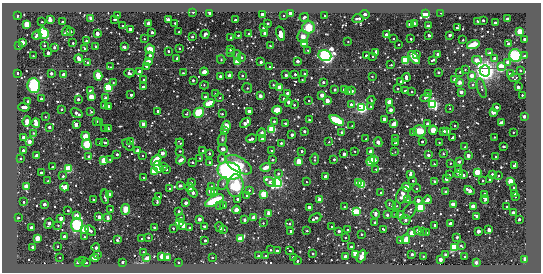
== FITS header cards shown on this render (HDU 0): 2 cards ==
NAXIS1  =                  539 / length of data axis 1
NAXIS2  =                  270 / length of data axis 2

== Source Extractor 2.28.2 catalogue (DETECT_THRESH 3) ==
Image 539 x 270 px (HDU 0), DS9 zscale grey, 1 PNG px = 1 image px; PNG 543 x 274 px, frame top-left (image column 1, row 270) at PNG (2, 3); each listed source drawn as its Kron ellipse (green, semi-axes under 4 px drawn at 4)
Background -108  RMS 210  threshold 639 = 3 sigma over >= 5 px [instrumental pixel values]
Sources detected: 571; of the 571, the 500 brightest by FLUX_AUTO listed and drawn (71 fainter detections omitted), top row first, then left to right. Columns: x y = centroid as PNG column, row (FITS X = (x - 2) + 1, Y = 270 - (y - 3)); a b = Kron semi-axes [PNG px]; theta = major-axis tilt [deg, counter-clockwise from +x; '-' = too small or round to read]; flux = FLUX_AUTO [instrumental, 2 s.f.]
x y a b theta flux
193 12 3 2 - 2.4e+04
210 13 3 3 - 3.2e+05
441 13 2 2 - 1.2e+04
262 14 3 3 - 1.4e+05
291 14 3 3 - 6.4e+05
365 14 5 3 - 1.2e+05
426 14 3 3 - 7.8e+06
117 15 3 2 - 1.7e+04
17 16 3 3 - 9.2e+04
283 16 3 2 - 1.3e+04
325 16 3 2 - 2.3e+04
304 17 4 3 - 5.4e+04
91 18 4 3 - 3.3e+04
358 18 6 3 9 6.0e+04
115 19 3 2 - 2.6e+04
507 19 3 3 - 3.2e+05
50 20 3 3 - 6.0e+05
168 20 3 3 - 6.1e+05
235 20 3 3 - 5.8e+04
483 20 3 2 - 2.1e+04
478 21 3 3 - 2.2e+04
42 22 3 2 - 1.7e+04
62 22 3 3 - 8.0e+04
149 23 3 3 - 4.6e+05
175 23 3 3 - 3.5e+04
268 23 3 3 - 7.9e+04
414 23 3 3 - 8.0e+04
495 23 3 3 - 2.7e+05
27 24 3 3 - 2.5e+06
410 24 3 3 - 3.9e+05
123 26 2 2 - 1.5e+04
428 26 3 3 - 5.3e+04
263 28 3 2 - 2.2e+04
308 28 6 6 - 2.7e+05
457 28 3 2 - 5.6e+04
130 29 3 3 - 3.1e+05
66 31 5 3 - 8.5e+04
70 31 3 3 - 1.0e+05
152 32 3 3 - 1.0e+05
179 32 3 2 - 1.4e+04
520 32 3 3 - 3.4e+06
44 33 6 5 - 3.7e+05
97 33 3 3 - 4.2e+05
265 33 3 3 - 4.2e+05
205 34 4 3 - 3.9e+04
249 34 3 3 - 7.3e+04
281 34 7 4 -73 4.5e+05
386 34 3 3 - 1.1e+05
37 35 5 3 - 7.0e+04
238 35 3 2 - 2.1e+04
429 35 3 3 - 4.9e+04
450 35 3 3 - 5.9e+04
303 36 6 5 - 7.3e+04
192 37 3 2 - 1.7e+04
231 38 3 3 - 1.9e+05
144 39 3 3 - 1.8e+04
393 39 3 2 - 2.1e+04
411 39 3 3 - 4.1e+04
525 39 3 3 - 2.1e+05
463 40 3 2 - 1.4e+04
86 41 3 2 - 3.7e+04
22 42 3 3 - 5.6e+05
348 42 2 2 - 1.2e+04
73 43 3 2 - 3.4e+04
304 43 3 3 - 2.4e+06
399 44 3 2 - 2.0e+04
508 44 4 3 - 4.3e+04
18 45 3 2 - 2.1e+04
473 45 6 4 18 2.4e+05
44 46 3 3 - 2.6e+04
270 46 3 2 - 1.4e+04
54 47 3 3 - 7.2e+04
96 47 3 2 - 1.9e+04
124 47 3 3 - 6.7e+04
179 48 3 3 - 3.4e+04
85 49 3 3 - 5.8e+04
150 49 5 4 - 1.5e+05
230 49 3 3 - 7.3e+04
308 50 3 3 - 1.7e+04
168 51 3 3 - 4.2e+04
230 52 3 3 - 5.6e+04
376 52 3 3 - 1.6e+05
48 53 3 3 - 2.2e+05
489 53 3 2 - 1.5e+04
416 54 3 3 - 1.6e+05
438 54 3 3 - 1.2e+05
150 55 3 3 - 8.7e+04
237 55 5 3 - 1.9e+04
325 55 6 5 - 6.6e+06
33 56 2 2 - 1.3e+04
366 56 3 3 - 1.1e+05
373 56 3 3 - 2.6e+04
515 56 6 6 - 6.9e+05
525 56 3 3 - 2.2e+04
241 57 3 3 - 4.7e+04
414 57 7 4 -54 4.2e+05
177 58 3 3 - 5.6e+04
495 58 3 3 - 6.1e+04
79 59 4 3 - 1.3e+05
221 59 4 4 - 1.4e+04
405 60 3 3 - 6.0e+06
433 60 4 3 - 2.7e+04
477 60 5 3 - 3.3e+05
148 61 3 3 - 7.3e+04
297 61 3 3 - 1.7e+05
87 62 4 2 - 1.9e+04
237 62 3 3 - 1.9e+06
261 62 3 3 - 1.0e+05
508 62 3 3 - 5.5e+05
391 65 3 3 - 1.9e+04
110 67 3 2 - 1.8e+04
147 67 3 3 - 5.1e+04
270 67 3 3 - 1.0e+05
501 67 3 3 - 4.1e+06
465 69 3 2 - 1.3e+04
520 70 2 2 - 1.3e+04
139 71 3 3 - 1.0e+05
485 71 6 5 - 1.2e+07
204 72 4 4 - 1.2e+05
438 72 3 3 - 6.2e+04
460 72 3 3 - 2.2e+04
17 73 3 3 - 4.4e+04
51 73 3 3 - 1.1e+05
129 73 5 3 - 9.4e+04
183 73 3 3 - 1.7e+04
64 74 3 3 - 4.0e+05
295 74 3 3 - 5.0e+04
305 74 4 3 - 2.5e+04
510 74 3 3 - 7.1e+04
230 75 3 3 - 8.9e+05
286 75 3 3 - 1.2e+05
472 75 3 3 - 4.0e+05
98 76 5 4 - 1.9e+05
242 76 3 3 - 4.1e+04
372 76 3 2 - 2.0e+04
221 77 4 3 - 5.4e+04
406 77 4 3 - 7.8e+04
514 78 6 3 -4 1.4e+04
144 79 3 3 - 2.6e+04
302 79 3 2 - 1.6e+04
193 80 3 3 - 4.1e+04
455 80 3 3 - 3.5e+05
401 81 3 3 - 4.3e+04
113 82 3 2 - 1.1e+04
323 82 3 3 - 7.5e+04
460 82 4 4 - 6.0e+04
204 85 4 2 - 2.1e+04
273 85 3 3 - 2.2e+04
472 85 3 3 - 3.1e+04
34 86 7 6 - 8.0e+05
143 87 3 3 - 8.0e+04
518 87 3 3 - 1.9e+05
108 88 3 3 - 8.4e+06
247 88 5 5 - 1.5e+04
280 88 3 3 - 1.6e+06
482 88 10 4 -73 2.5e+04
344 89 3 3 - 1.9e+05
398 89 3 2 - 1.3e+04
335 90 3 3 - 8.9e+04
91 91 3 3 - 2.4e+05
352 91 3 3 - 8.0e+04
405 91 3 3 - 1.3e+05
412 91 3 3 - 2.9e+04
348 92 3 3 - 1.6e+05
461 92 3 3 - 2.3e+05
288 93 3 3 - 2.1e+05
428 93 3 3 - 4.8e+04
215 94 3 2 - 2.1e+04
131 95 3 3 - 8.6e+04
322 95 3 3 - 4.3e+05
522 95 3 2 - 1.8e+04
260 96 3 3 - 2.8e+05
91 97 3 3 - 1.1e+06
205 97 3 3 - 7.2e+04
425 97 5 3 - 5.3e+04
106 98 3 3 - 2.1e+05
220 98 3 2 - 1.2e+04
41 99 3 3 - 6.7e+04
78 99 3 3 - 6.1e+04
284 99 3 3 - 9.0e+04
371 100 4 2 - 1.2e+04
28 101 3 3 - 9.6e+04
309 101 3 2 - 1.7e+04
327 101 3 3 - 5.2e+05
289 102 3 3 - 3.9e+05
390 102 3 3 - 1.5e+06
209 103 5 3 - 2.9e+05
351 104 4 4 - 3.9e+04
433 104 4 4 - 5.8e+06
104 105 3 3 - 1.8e+05
294 105 3 3 - 2.3e+04
108 106 3 3 - 3.1e+05
371 106 3 3 - 2.7e+04
24 107 5 3 - 6.1e+04
497 107 3 3 - 1.5e+05
361 108 4 4 - 4.9e+06
61 109 3 3 - 2.9e+04
450 109 2 2 - 1.2e+04
277 110 5 3 - 2.4e+06
391 110 3 3 - 2.5e+05
158 111 3 3 - 1.4e+05
249 111 3 3 - 8.6e+04
91 112 3 3 - 3.0e+04
493 112 3 3 - 7.9e+05
77 113 6 3 -30 1.7e+05
199 113 5 5 - 5.3e+05
186 114 3 3 - 1.6e+04
222 114 3 3 - 3.0e+04
524 116 3 3 - 2.0e+05
45 117 2 2 - 1.3e+04
384 119 3 3 - 3.1e+05
309 120 3 3 - 3.1e+04
337 120 8 4 -28 8.2e+05
27 121 5 3 - 1.2e+06
96 121 3 3 - 6.1e+04
274 121 3 3 - 3.1e+04
100 122 3 3 - 1.4e+04
36 123 5 3 - 6.1e+05
245 123 6 3 40 3.1e+05
285 123 3 2 - 1.7e+04
501 123 4 3 - 3.6e+05
76 124 3 3 - 3.7e+05
144 124 3 3 - 1.1e+06
394 124 4 3 - 2.2e+05
428 124 3 3 - 2.8e+05
455 125 3 3 - 3.3e+04
226 126 5 4 - 1.3e+05
352 126 3 3 - 1.4e+04
49 127 3 3 - 8.2e+04
105 129 3 3 - 2.3e+04
109 129 3 3 - 2.0e+04
272 129 3 3 - 6.6e+06
433 130 4 4 - 2.0e+05
224 131 3 3 - 6.5e+04
304 131 3 3 - 2.2e+04
420 131 6 5 - 2.9e+05
443 131 3 3 - 1.4e+05
447 131 3 3 - 4.2e+05
342 132 3 3 - 9.2e+04
413 132 3 3 - 3.1e+04
513 132 3 2 - 1.6e+04
33 133 2 2 - 1.1e+04
262 133 5 4 - 3.6e+04
292 135 3 3 - 1.7e+05
86 136 4 4 - 1.7e+05
23 137 3 3 - 1.7e+05
453 137 4 3 - 7.4e+04
494 137 3 2 - 1.4e+04
222 139 6 4 75 2.2e+04
251 139 5 3 - 1.1e+05
262 139 4 3 - 4.7e+04
366 139 2 2 - 1.2e+04
395 139 4 3 - 5.6e+04
29 141 3 3 - 3.7e+05
130 141 3 3 - 2.5e+04
105 142 3 3 - 2.4e+04
329 142 3 2 - 1.3e+04
378 142 5 3 - 3.9e+05
422 142 3 3 - 4.0e+04
439 142 3 2 - 1.6e+04
100 143 3 3 - 7.2e+04
180 143 4 2 - 2.0e+04
281 143 3 3 - 4.0e+04
396 143 3 3 - 2.2e+04
87 144 5 5 - 2.9e+05
128 145 7 3 -45 1.6e+04
503 146 3 3 - 3.2e+04
465 147 3 3 - 1.3e+04
223 149 5 4 - 6.4e+04
23 150 3 3 - 6.8e+04
137 150 4 3 - 3.6e+04
180 151 3 2 - 1.3e+04
203 151 3 3 - 8.8e+04
272 151 3 3 - 2.9e+04
302 151 3 3 - 4.9e+04
355 151 3 2 - 1.6e+04
371 152 4 3 - 6.4e+05
395 152 3 3 - 1.2e+04
162 153 3 3 - 4.2e+05
209 153 3 3 - 3.9e+04
117 154 3 3 - 6.6e+04
344 154 3 3 - 1.6e+05
443 154 3 3 - 1.7e+04
428 155 3 3 - 1.3e+05
468 155 3 3 - 3.1e+05
37 156 3 3 - 4.9e+05
142 156 3 2 - 1.2e+04
496 156 3 3 - 1.8e+04
89 157 3 3 - 3.0e+05
20 158 2 2 - 1.3e+04
200 158 3 2 - 1.6e+04
222 159 5 3 - 3.8e+04
315 159 5 2 - 2.5e+04
334 159 3 3 - 4.4e+04
104 160 3 3 - 2.4e+06
110 160 3 2 - 2.3e+04
156 160 6 4 54 2.4e+05
181 160 5 3 - 8.0e+04
273 160 3 2 - 1.6e+04
374 160 4 3 - 6.3e+05
371 161 5 4 - 4.1e+05
192 162 3 3 - 3.2e+04
209 162 3 3 - 3.1e+04
299 162 3 3 - 2.0e+06
459 162 3 3 - 9.5e+04
450 163 3 2 - 1.8e+04
434 164 3 3 - 1.2e+04
239 165 14 7 -30 3.5e+05
514 166 4 3 - 7.0e+04
53 167 3 2 - 1.2e+04
158 167 6 4 -76 4.9e+05
164 167 3 3 - 3.8e+04
266 167 5 3 - 1.1e+05
69 169 3 3 - 5.7e+06
376 169 3 3 - 1.5e+04
166 170 3 2 - 2.0e+04
459 170 3 3 - 1.3e+05
154 171 3 3 - 2.7e+06
229 171 12 9 -14 2.4e+06
477 172 3 3 - 1.8e+06
41 173 3 3 - 6.4e+04
278 173 4 3 - 2.8e+04
410 174 4 3 - 1.1e+05
459 174 3 3 - 1.9e+05
492 174 3 3 - 5.0e+04
449 175 3 3 - 2.5e+04
463 175 3 3 - 1.0e+05
63 176 3 2 - 1.3e+04
325 176 3 3 - 1.3e+05
498 176 3 2 - 2.5e+04
144 178 3 3 - 9.3e+04
446 179 4 3 - 5.5e+04
483 180 3 2 - 2.2e+04
489 180 3 2 - 2.6e+04
48 181 3 3 - 3.1e+04
413 181 3 3 - 2.2e+04
434 181 3 3 - 3.8e+04
511 181 4 3 - 1.9e+06
191 182 3 3 - 8.0e+04
270 182 6 3 -32 1.4e+05
306 182 3 3 - 1.2e+04
277 183 4 4 - 7.3e+06
358 183 3 3 - 1.3e+06
223 184 7 4 65 2.8e+04
362 184 3 3 - 4.2e+06
26 186 3 3 - 1.1e+06
180 186 4 3 - 5.1e+04
212 186 4 4 - 3.0e+04
235 186 11 8 85 6.0e+05
65 187 4 3 - 5.8e+05
406 187 5 4 - 1.4e+05
513 187 3 3 - 4.0e+04
190 188 4 3 - 1.4e+05
416 188 4 3 - 1.7e+04
170 189 3 2 - 1.6e+04
249 190 3 3 - 2.1e+04
469 190 5 3 - 3.3e+05
210 191 3 3 - 4.1e+05
214 191 3 3 - 3.0e+04
193 192 5 3 - 3.5e+04
446 192 3 3 - 5.3e+04
381 193 3 2 - 1.6e+04
515 193 3 3 - 3.1e+04
109 194 3 3 - 1.6e+05
264 194 3 3 - 3.1e+06
485 194 3 3 - 2.3e+05
403 195 9 6 66 1.8e+05
247 196 3 3 - 1.3e+05
105 197 7 3 -85 4.5e+04
159 197 3 3 - 3.4e+04
515 197 3 3 - 2.2e+04
93 199 2 2 - 1.2e+04
237 199 3 3 - 7.1e+04
320 200 3 3 - 5.7e+05
408 200 3 3 - 1.5e+04
418 200 3 3 - 2.9e+05
427 200 4 3 - 2.5e+05
485 200 4 3 - 5.1e+04
214 201 10 4 28 6.8e+05
24 202 3 2 - 3.1e+04
157 202 3 3 - 1.6e+04
186 203 3 3 - 2.5e+05
44 204 3 3 - 1.8e+05
453 204 3 3 - 3.3e+05
224 205 3 2 - 2.8e+04
391 205 5 2 - 2.0e+04
219 206 3 2 - 2.1e+04
397 206 3 2 - 1.2e+04
473 206 3 3 - 7.2e+05
507 206 2 2 - 1.8e+04
309 207 3 3 - 1.8e+05
344 207 2 2 - 1.4e+04
421 208 3 3 - 6.5e+06
125 209 5 4 - 1.2e+05
68 210 3 3 - 2.4e+04
110 210 3 3 - 2.8e+04
236 210 4 4 - 8.2e+04
179 211 3 3 - 2.3e+04
410 211 9 5 57 2.9e+04
356 212 3 3 - 3.5e+06
269 213 4 3 - 3.4e+05
513 213 3 3 - 4.9e+05
375 214 4 3 - 8.2e+04
387 215 3 3 - 2.9e+04
395 215 3 3 - 2.6e+04
400 215 4 4 - 3.6e+04
76 216 3 3 - 9.2e+05
477 216 4 3 - 6.8e+04
99 217 3 3 - 3.0e+05
181 217 3 2 - 1.3e+04
18 218 3 2 - 1.9e+04
61 218 3 3 - 4.0e+05
108 218 4 3 - 6.4e+04
253 218 4 3 - 9.0e+04
315 218 6 3 28 1.2e+05
199 219 3 3 - 2.4e+05
519 219 3 3 - 7.1e+04
244 220 3 3 - 2.5e+04
405 220 5 5 - 4.0e+04
179 223 4 3 - 1.7e+06
263 223 3 3 - 1.4e+04
290 223 3 3 - 3.6e+04
374 223 3 3 - 1.6e+04
451 223 3 3 - 3.4e+05
49 224 5 3 - 2.0e+05
58 225 3 2 - 1.6e+04
77 225 7 6 - 7.8e+05
183 225 3 3 - 1.1e+06
434 225 3 3 - 4.3e+04
204 226 3 2 - 1.5e+04
154 227 3 2 - 3.2e+04
220 227 5 3 - 3.3e+04
332 227 2 2 - 1.5e+04
31 228 3 3 - 2.9e+05
173 228 3 3 - 2.4e+04
190 228 3 3 - 5.3e+04
84 229 3 3 - 1.0e+06
223 229 3 3 - 2.2e+04
347 229 3 2 - 1.7e+04
383 229 3 2 - 1.3e+04
90 230 6 3 -44 9.4e+04
418 230 3 3 - 7.7e+04
489 230 4 3 - 5.6e+04
291 231 3 3 - 8.7e+04
307 231 3 3 - 2.0e+04
339 231 3 3 - 1.2e+05
479 231 3 3 - 2.8e+05
423 232 3 2 - 1.5e+04
426 232 3 2 - 1.2e+04
412 233 3 3 - 1.0e+06
361 234 3 2 - 2.1e+04
64 236 3 3 - 1.2e+05
84 237 3 3 - 2.2e+04
345 237 3 2 - 1.3e+04
457 237 3 3 - 1.9e+04
37 238 3 3 - 1.3e+06
148 238 3 3 - 4.4e+04
142 239 3 2 - 2.8e+04
240 239 3 3 - 2.7e+06
406 239 4 4 - 1.5e+05
117 240 4 3 - 5.3e+04
205 240 3 3 - 5.3e+04
400 240 3 3 - 8.0e+04
57 246 3 2 - 2.5e+04
461 246 3 2 - 1.7e+04
33 247 3 3 - 3.1e+05
351 247 3 3 - 4.7e+04
454 247 3 3 - 7.2e+06
96 248 4 3 - 1.3e+05
271 250 3 2 - 2.0e+04
277 251 4 3 - 1.6e+05
290 251 3 2 - 1.8e+04
143 252 3 2 - 2.2e+04
97 254 3 3 - 7.1e+04
313 254 3 3 - 4.1e+04
356 254 4 3 - 1.5e+06
412 254 3 3 - 9.3e+04
446 255 3 3 - 1.7e+05
162 256 3 3 - 9.8e+05
258 256 3 3 - 4.6e+04
266 256 3 3 - 7.7e+04
345 256 3 3 - 2.1e+05
361 256 6 3 65 5.3e+05
423 256 3 2 - 1.8e+04
464 256 3 2 - 1.7e+04
60 257 2 2 - 1.2e+04
167 257 3 3 - 1.4e+06
212 257 3 3 - 2.3e+04
293 257 3 3 - 8.3e+04
95 258 4 3 - 2.8e+05
147 258 4 3 - 1.1e+05
440 259 3 3 - 6.5e+04
83 260 3 3 - 1.2e+05
525 260 4 3 - 9.4e+04
297 261 3 2 - 3.4e+04
122 262 3 3 - 4.2e+04
476 262 3 3 - 2.7e+04
78 263 3 3 - 8.3e+05
86 263 3 2 - 4.1e+04
179 263 3 3 - 4.0e+04
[71 fainter detections neither listed nor drawn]